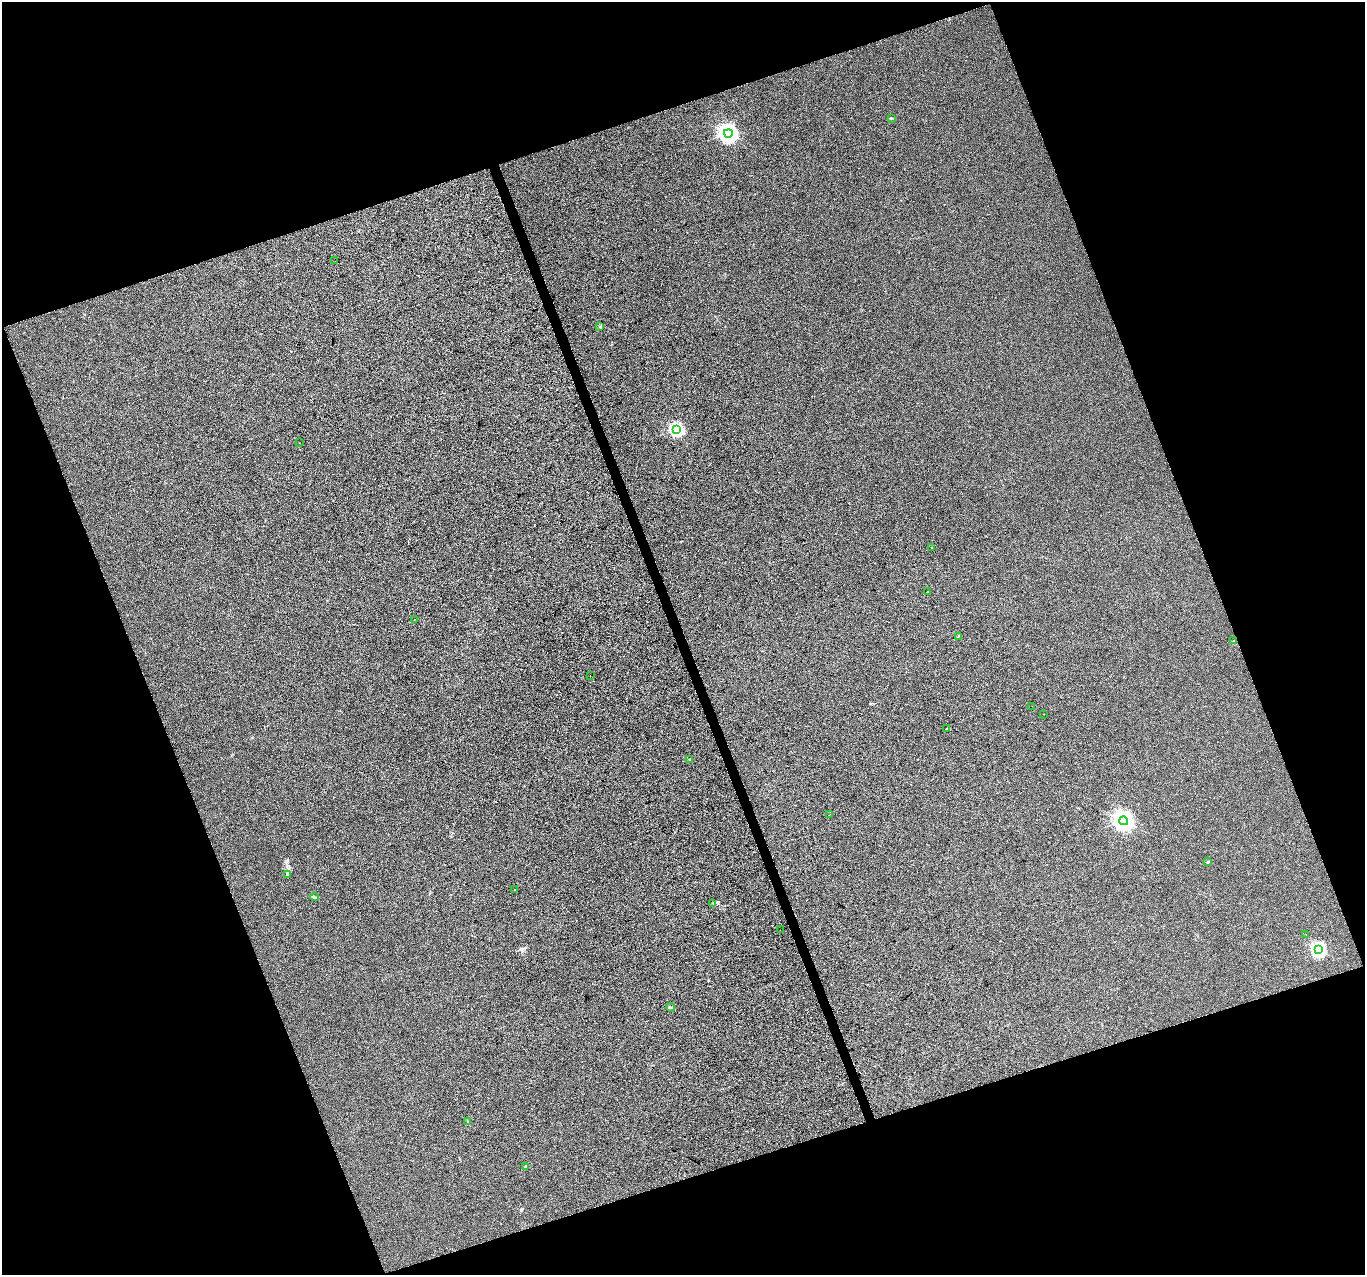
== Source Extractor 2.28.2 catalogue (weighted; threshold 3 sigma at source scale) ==
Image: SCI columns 3-5453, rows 126-5215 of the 5453 x 5286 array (HDU 1 of 3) = the unmasked area's bounding box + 8 px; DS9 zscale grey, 4 x 4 block average (1 PNG px = mean of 4 x 4 image px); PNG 1367 x 1277 px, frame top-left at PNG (2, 2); each listed source drawn as its Kron ellipse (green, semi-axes under 4 px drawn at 4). Shown black and unused: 40% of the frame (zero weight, under 3 of 4 exposures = <1% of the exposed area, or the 3 px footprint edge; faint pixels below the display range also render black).
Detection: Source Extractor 2.28.2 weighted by HDU 2 'WHT'. Background 3.49e-05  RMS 0.0036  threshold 0.0161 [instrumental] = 3 sigma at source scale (4.5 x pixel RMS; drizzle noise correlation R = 1.50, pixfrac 1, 0.0396/0.0396 arcsec/px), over >= 5 px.
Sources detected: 31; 2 cosmic-ray / hot-pixel residue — neither listed nor drawn; the other 29 listed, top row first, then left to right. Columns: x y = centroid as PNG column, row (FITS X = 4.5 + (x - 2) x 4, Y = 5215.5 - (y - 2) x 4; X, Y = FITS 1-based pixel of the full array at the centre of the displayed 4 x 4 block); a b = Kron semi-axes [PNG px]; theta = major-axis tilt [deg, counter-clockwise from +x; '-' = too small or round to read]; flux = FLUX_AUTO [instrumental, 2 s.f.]
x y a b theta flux
891 118 3 2 - 1.1
728 133 4 4 - 1000
335 261 2 2 - 1.3
600 327 2 2 - 0.99
677 430 2 2 - 260
299 443 2 2 - 0.35
931 548 2 2 - 2.2
927 591 2 2 - 1.3
414 620 2 2 - 0.45
958 636 2 2 - 0.56
1234 641 2 2 - 0.62
590 675 2 2 - 0.8
1032 706 2 2 - 0.48
1044 714 2 2 - 0.54
946 729 2 2 - 1.1
689 759 2 2 - 4.2
830 814 2 2 - 0.74
1124 821 4 4 - 1200
1208 862 3 2 - 1.8
287 874 2 2 - 1.1
514 890 2 2 - 0.77
314 897 4 2 - 1.9
713 903 2 2 - 1.3
780 930 2 2 - 0.3
1306 934 2 2 - 0.3
1319 950 2 2 - 320
670 1007 4 2 - 2.6
468 1121 2 2 - 0.79
525 1166 2 2 - 8.6
Diffuse or blended objects may show on this block-average render without a row.